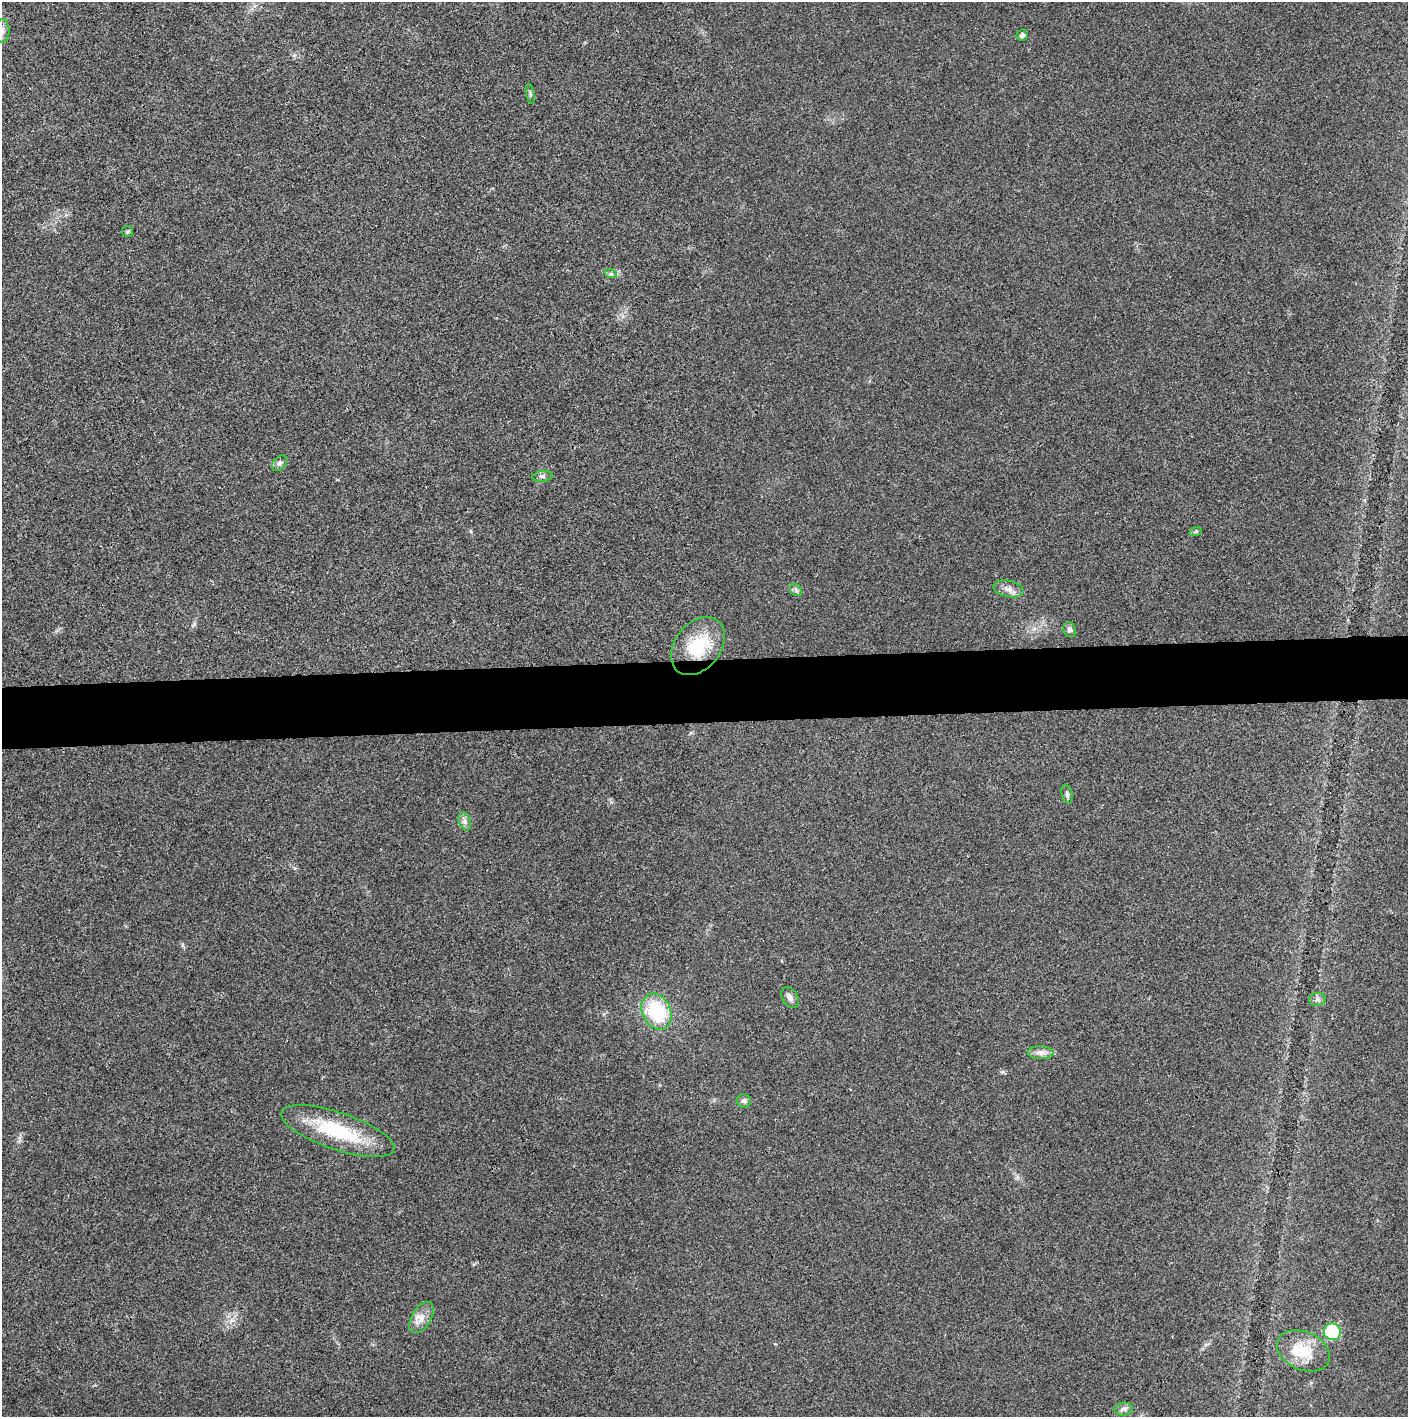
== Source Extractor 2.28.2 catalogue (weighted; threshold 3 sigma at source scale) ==
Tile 5 of 3 x 3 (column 2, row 2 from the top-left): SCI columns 1407-2812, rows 1415-2829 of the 4221 x 4244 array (HDU 1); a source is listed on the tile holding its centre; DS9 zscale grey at full resolution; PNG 1410 x 1419 px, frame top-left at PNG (2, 2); each listed source drawn as its Kron ellipse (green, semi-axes under 4 px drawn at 4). Shown black and unused: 4% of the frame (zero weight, under 3 of 4 exposures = <1% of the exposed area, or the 3 px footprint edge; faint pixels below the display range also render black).
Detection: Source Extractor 2.28.2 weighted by HDU 2 'WHT'; one run over the whole footprint, this tile lists its part. Background 0.0254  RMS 0.006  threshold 0.0272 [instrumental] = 3 sigma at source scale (4.5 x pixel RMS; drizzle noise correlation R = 1.50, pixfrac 1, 0.05/0.05 arcsec/px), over >= 5 px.
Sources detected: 25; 1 inside a brighter listed object's ellipse — not listed separately; the other 24 listed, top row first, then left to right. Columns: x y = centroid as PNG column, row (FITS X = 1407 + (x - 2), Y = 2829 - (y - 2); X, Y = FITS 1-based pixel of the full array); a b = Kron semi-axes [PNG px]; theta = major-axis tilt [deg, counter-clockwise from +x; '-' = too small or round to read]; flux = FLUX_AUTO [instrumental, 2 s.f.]
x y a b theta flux
2 31 11 7 90 2.4
1022 35 6 5 - 2
530 94 10 3 -79 1
127 232 5 5 - 1.1
611 274 6 4 -18 1.2
280 463 9 6 50 1.9
542 476 10 5 7 1.7
1196 531 6 4 19 0.77
1008 589 15 8 -12 3.8
796 590 7 5 -47 1.4
1070 630 8 6 -70 2
698 646 32 23 51 27
1067 794 9 5 -76 1.5
465 821 9 5 -72 2.2
790 998 11 7 -55 2.5
1317 999 8 6 2 2.1
657 1012 19 14 -64 38
1041 1053 13 6 -2 3.1
744 1101 7 6 - 1.5
338 1131 59 18 -19 42
422 1318 17 9 58 5.7
1332 1332 8 8 - 31
1303 1351 27 19 -24 17
1124 1409 9 6 7 1.9
Isophote crosses this tile's border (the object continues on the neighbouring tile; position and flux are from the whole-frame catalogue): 1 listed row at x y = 2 31
Unlisted compact peaks at least as high as the median listed source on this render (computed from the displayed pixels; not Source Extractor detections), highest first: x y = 194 624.